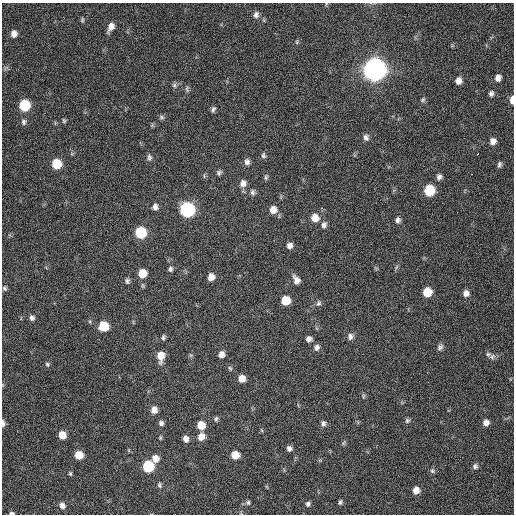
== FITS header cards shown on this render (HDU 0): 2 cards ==
NAXIS1  =                  512 / Axis length
NAXIS2  =                  512 / Axis length

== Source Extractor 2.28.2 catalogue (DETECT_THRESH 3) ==
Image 512 x 512 px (HDU 0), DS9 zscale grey, 1 PNG px = 1 image px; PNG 516 x 516 px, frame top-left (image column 1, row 512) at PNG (2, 3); no overlay
Background 120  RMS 11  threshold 32.5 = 3 sigma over >= 5 px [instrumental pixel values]
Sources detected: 96; all 96 listed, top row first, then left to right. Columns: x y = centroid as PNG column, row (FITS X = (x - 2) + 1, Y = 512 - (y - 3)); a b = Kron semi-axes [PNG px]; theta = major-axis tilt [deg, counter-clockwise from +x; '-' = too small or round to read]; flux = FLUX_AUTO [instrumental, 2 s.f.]
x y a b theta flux
256 15 9 7 85 2900
82 20 7 4 74 1100
111 27 10 6 61 5400
14 34 8 7 - 4500
297 42 6 4 -90 920
374 69 9 9 - 810000
498 78 7 6 - 3900
458 81 7 6 - 4500
174 85 7 6 - 1700
187 89 9 5 87 1600
491 94 7 6 - 2000
423 100 7 5 50 1400
512 100 7 3 90 6000
24 105 7 7 - 36000
213 109 7 4 67 1800
161 117 8 6 -17 1600
64 121 6 5 - 1100
24 122 7 6 - 1900
366 137 8 7 - 2800
493 141 7 7 - 4000
478 154 3 2 - 2400
263 155 8 6 -81 1700
149 157 9 7 -79 2300
247 162 8 7 - 2900
56 164 7 7 - 21000
499 164 8 5 73 1900
219 173 8 6 54 1900
472 174 2 2 - 2700
266 177 8 5 75 1400
439 177 7 6 - 2400
243 183 10 8 79 4300
429 190 8 7 - 33000
253 192 8 6 89 2000
155 207 8 7 - 3000
187 209 8 8 - 140000
273 210 8 8 - 6000
315 218 9 8 - 8100
398 220 8 6 86 2400
324 225 9 7 69 2700
141 233 7 7 - 43000
289 246 7 6 - 3200
170 269 7 5 71 1800
142 273 7 7 - 12000
211 277 6 6 - 5600
296 280 10 7 -62 4500
127 281 7 7 - 1900
5 288 5 5 - 1400
427 292 7 7 - 15000
466 293 8 7 - 3900
285 300 7 7 - 15000
318 303 8 6 60 1900
32 318 7 6 - 2300
104 326 7 7 - 23000
350 336 8 7 - 2800
163 337 6 5 - 1500
309 339 6 6 - 2900
316 347 8 7 - 2800
440 347 9 7 54 2400
221 354 7 6 - 4000
488 354 7 6 - 1600
191 355 6 4 -34 950
161 356 10 7 89 9700
492 357 8 7 - 2400
47 364 6 6 - 1400
230 368 6 5 - 1200
242 378 7 6 - 6700
363 396 8 4 -83 1100
154 410 7 6 - 5600
216 419 7 5 69 1400
407 420 7 7 - 1500
486 422 7 6 - 4100
3 423 7 4 -88 2400
161 423 6 5 - 2300
323 423 8 7 - 2200
201 425 7 7 - 11000
261 430 6 3 -70 800
62 435 7 6 - 8800
201 436 8 7 - 6500
160 438 6 4 -72 920
186 439 7 6 - 3900
344 443 8 4 67 1100
289 448 6 6 - 2700
79 455 7 6 - 11000
235 455 6 6 - 11000
155 458 7 7 - 6400
148 466 7 7 - 42000
475 466 7 6 - 2000
432 471 7 6 - 1500
70 473 5 4 - 1000
160 485 7 6 - 1600
416 490 7 6 - 5800
248 502 7 6 - 1500
340 502 5 4 - 1400
308 504 6 6 - 1900
62 505 7 6 - 3200
12 513 5 3 - 1600
At the frame edge (FLAGS 8, measured only in part): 3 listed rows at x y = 512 100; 3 423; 12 513